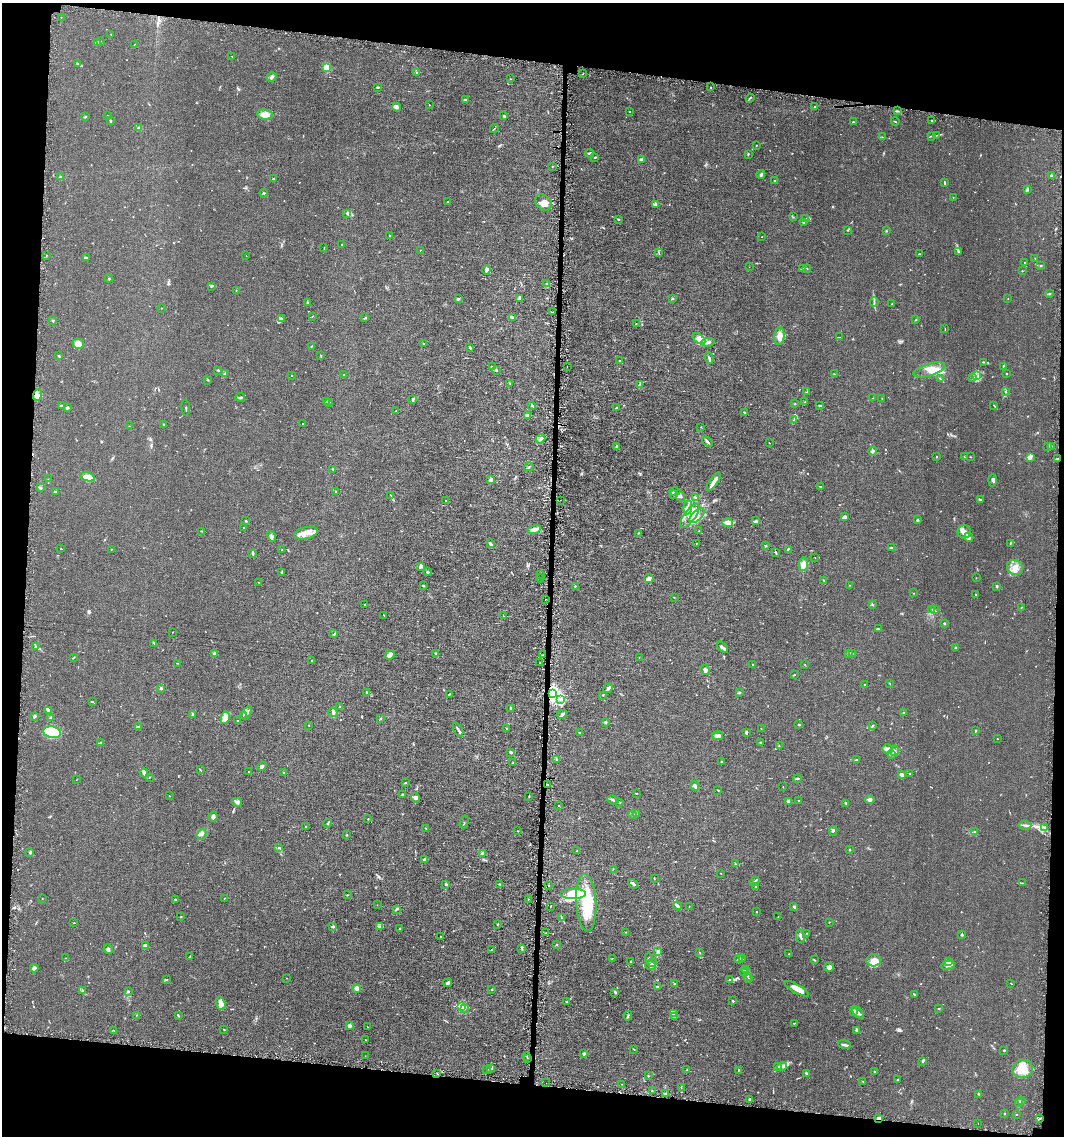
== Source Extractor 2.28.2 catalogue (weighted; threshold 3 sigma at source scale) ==
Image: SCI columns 107-4354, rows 1-4535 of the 4568 x 4535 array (HDU 1 of 3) = the unmasked area's bounding box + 8 px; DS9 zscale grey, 4 x 4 block average (1 PNG px = mean of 4 x 4 image px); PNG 1066 x 1138 px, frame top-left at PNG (2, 3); each listed source drawn as its Kron ellipse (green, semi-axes under 4 px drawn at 4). Shown black and unused: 14% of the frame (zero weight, under 4 of 8 exposures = <1% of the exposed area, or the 3 px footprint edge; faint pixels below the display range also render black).
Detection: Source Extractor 2.28.2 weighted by HDU 2 'WHT'. Background 0.0157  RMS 0.0024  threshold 0.00967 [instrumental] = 3 sigma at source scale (4.09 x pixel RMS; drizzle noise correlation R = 1.36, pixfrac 0.8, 0.05/0.05 arcsec/px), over >= 5 px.
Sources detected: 798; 2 too faint to see at this stretch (4 x 4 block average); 1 inside a brighter object's white glare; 11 cosmic-ray / hot-pixel residue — neither listed nor drawn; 23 coinciding with a brighter row at this scale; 65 inside a brighter listed object's ellipse — not listed separately; of the other 696, all 500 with FLUX_AUTO >= 0.38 (the completeness limit of this list) listed and drawn (196 fainter detections not listed), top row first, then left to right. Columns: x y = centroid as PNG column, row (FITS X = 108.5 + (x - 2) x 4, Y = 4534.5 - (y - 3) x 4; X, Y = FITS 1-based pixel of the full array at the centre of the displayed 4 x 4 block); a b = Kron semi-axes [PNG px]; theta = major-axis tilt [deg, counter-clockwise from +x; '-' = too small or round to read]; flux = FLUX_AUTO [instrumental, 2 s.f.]
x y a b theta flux
61 17 2 2 - 0.46
111 34 2 2 - 0.38
100 41 2 2 - 1
97 42 3 2 - 1.2
134 45 2 2 - 0.39
232 56 2 2 - 0.69
77 64 3 2 - 2.6
326 67 2 2 - 26
416 73 2 2 - 0.59
583 74 2 2 - 0.43
271 77 5 2 - 3.1
510 79 2 2 - 0.55
378 87 4 2 - 0.95
710 87 2 2 - 0.4
750 98 4 2 - 1.3
465 100 3 2 - 2.1
429 105 2 2 - 0.41
397 107 4 3 - 2.1
814 107 2 2 - 0.52
897 111 2 2 - 0.74
630 112 2 2 - 0.39
265 115 8 5 -6 8.6
86 116 2 2 - 1
107 116 2 2 - 0.53
504 116 3 2 - 1.4
111 120 3 2 - 0.84
932 120 2 2 - 0.83
895 121 4 2 - 1
853 122 3 2 - 1.4
139 128 3 2 - 3.9
494 129 4 2 - 0.75
936 135 2 2 - 0.55
931 136 2 2 - 0.73
882 137 2 2 - 0.52
756 145 2 2 - 0.6
589 153 4 2 - 1.8
748 154 2 2 - 0.94
595 157 2 2 - 0.74
641 160 2 2 - 7.6
553 166 2 2 - 0.58
761 174 4 3 - 2
1051 176 2 2 - 3.2
60 177 3 2 - 2.1
273 179 3 2 - 1.3
775 181 2 2 - 2.5
944 183 4 2 - 1.3
1027 189 4 2 - 2
264 193 4 2 - 0.98
953 197 2 2 - 0.47
448 202 2 2 - 1.3
543 202 9 7 -41 9.5
655 204 3 2 - 1.5
347 213 3 2 - 1.2
793 217 2 2 - 0.58
806 218 2 2 - 0.59
619 219 2 2 - 1.1
804 222 2 2 - 0.91
848 230 2 2 - 0.69
886 231 2 2 - 0.82
390 235 2 2 - 0.77
762 237 2 2 - 0.61
341 244 2 2 - 0.61
324 248 2 2 - 0.53
420 250 2 2 - 0.42
958 251 3 2 - 0.78
659 253 2 2 - 0.48
919 254 3 2 - 0.73
46 255 2 2 - 0.66
246 255 2 2 - 0.39
86 258 3 2 - 1.8
1035 259 2 2 - 0.45
1024 262 2 2 - 0.4
1040 266 3 2 - 1.1
749 267 2 2 - 0.41
807 268 2 2 - 0.57
802 269 3 2 - 0.86
486 270 4 3 - 3.2
1022 271 2 2 - 0.46
109 278 4 2 - 0.81
546 284 4 2 - 1
211 286 3 2 - 1.1
236 290 2 2 - 0.41
1050 294 2 2 - 0.94
520 298 4 2 - 2
458 299 3 2 - 1.2
673 299 3 2 - 0.88
1008 299 2 2 - 0.51
874 302 5 2 - 1.6
308 303 3 2 - 0.81
892 304 2 2 - 1.2
162 308 2 2 - 0.48
552 312 3 2 - 0.72
312 316 3 2 - 0.49
512 317 3 2 - 2
281 318 2 2 - 0.67
364 318 3 2 - 0.89
53 320 2 2 - 0.69
915 320 2 2 - 0.45
636 324 2 2 - 0.69
945 329 3 2 - 0.61
779 336 9 5 84 10
839 337 2 2 - 0.44
699 339 7 4 -36 6.3
708 342 7 3 8 4.3
423 343 2 2 - 0.59
78 344 5 5 - 11
312 346 2 2 - 0.63
470 347 4 2 - 1.6
321 355 2 2 - 0.45
59 356 3 2 - 1.9
709 358 6 2 -68 2
620 361 2 2 - 1.6
983 362 2 2 - 0.46
1003 366 2 2 - 0.83
492 367 3 2 - 0.93
567 367 2 2 - 0.81
218 370 3 2 - 1.2
496 370 3 2 - 1.3
929 370 16 6 17 14
225 373 3 2 - 1.2
834 374 2 2 - 0.68
1006 374 2 2 - 0.7
344 375 2 2 - 0.66
292 376 2 2 - 0.44
977 376 4 2 - 1.9
973 377 3 2 - 1.6
941 379 2 2 - 0.67
208 380 2 2 - 0.67
510 383 2 2 - 0.49
639 384 4 2 - 1.2
1005 391 2 2 - 0.65
807 392 2 2 - 0.69
37 395 6 4 71 5.1
240 397 5 2 - 1.5
873 398 2 2 - 0.38
882 399 2 2 - 0.39
412 400 4 2 - 1.7
326 401 2 2 - 1.4
805 402 3 2 - 0.71
328 403 4 2 - 0.82
795 404 2 2 - 0.5
61 405 3 2 - 0.76
532 405 3 2 - 1.3
820 405 3 2 - 1.2
994 405 4 2 - 0.84
67 408 4 3 - 1.8
186 408 8 2 -84 1.2
617 408 3 2 - 1.9
396 411 2 2 - 0.76
745 413 4 2 - 2.4
528 415 3 3 - 3.3
794 419 4 2 - 1.3
163 424 2 2 - 0.82
302 424 2 2 - 0.48
129 426 2 2 - 0.38
701 427 2 2 - 0.4
540 439 5 3 - 2.6
707 442 6 2 -41 2.5
769 443 2 2 - 0.41
616 446 4 2 - 1.5
1048 446 2 2 - 0.5
1051 447 2 2 - 0.49
873 451 4 3 - 2.6
965 456 2 2 - 3
937 457 2 2 - 0.47
970 457 2 2 - 0.74
1030 458 4 2 - 7.6
1057 459 3 2 - 1.3
529 467 5 2 - 1.3
333 469 3 2 - 1
87 477 7 4 -17 17
48 479 2 2 - 0.39
490 480 4 3 - 2.1
992 480 6 3 88 2.2
714 482 10 2 57 9
821 487 4 2 - 1
40 488 2 2 - 3.7
335 491 2 2 - 0.67
55 492 3 2 - 1.8
675 492 5 3 - 2.8
391 495 2 2 - 0.49
673 495 4 2 - 2
680 496 6 3 -59 4.1
696 497 4 2 - 1.8
980 499 2 2 - 1.3
445 500 2 2 - 0.57
560 500 2 2 - 1.2
688 507 7 4 80 6.3
690 516 14 5 53 14
697 516 9 5 45 9.5
844 516 4 3 - 2.1
917 519 2 2 - 0.61
756 520 2 2 - 0.77
246 521 2 2 - 2
727 523 5 4 - 6.3
243 528 2 2 - 0.49
534 530 6 3 17 9.3
201 531 3 2 - 0.74
699 531 3 2 - 0.71
964 532 6 6 - 7.4
306 533 12 6 14 11
638 533 2 2 - 0.83
271 536 5 2 - 1.4
969 537 5 3 - 2.5
696 543 2 2 - 0.55
1010 543 3 2 - 0.85
490 544 3 2 - 2.8
766 546 3 2 - 0.77
60 548 2 2 - 0.63
891 548 3 2 - 1.2
111 549 2 2 - 0.44
788 549 3 2 - 1.5
282 550 2 2 - 1.3
253 553 2 2 - 2.1
776 553 4 2 - 1.2
815 558 2 2 - 0.45
803 564 7 3 88 8.2
420 566 4 2 - 2.7
1015 567 8 7 - 10
281 572 2 2 - 1.1
427 572 2 2 - 1.4
541 574 2 2 - 0.41
540 578 4 2 - 1.7
976 578 2 2 - 0.58
649 579 5 3 - 5.8
824 581 2 2 - 0.44
258 582 2 2 - 0.46
850 585 2 2 - 0.49
423 586 2 2 - 3.2
575 586 2 2 - 0.98
997 586 2 2 - 2.7
913 593 2 2 - 0.39
976 595 2 2 - 0.41
674 597 3 2 - 0.54
545 599 2 2 - 0.45
365 604 2 2 - 1.1
872 605 3 2 - 1.1
1021 607 2 2 - 0.8
932 610 2 2 - 0.83
934 610 2 2 - 0.4
384 615 3 2 - 0.55
504 616 2 2 - 0.8
944 623 2 2 - 2.7
878 629 2 2 - 0.5
173 632 2 2 - 0.38
334 634 2 2 - 0.82
154 643 3 2 - 1.6
36 646 2 2 - 0.58
723 647 7 3 -45 3.1
955 648 2 2 - 1.4
436 653 2 2 - 0.57
849 653 3 2 - 0.9
215 654 2 2 - 4.1
853 654 2 2 - 0.45
390 655 5 3 - 7.8
542 655 2 2 - 0.43
74 657 3 2 - 0.76
639 657 2 2 - 0.48
312 661 2 2 - 0.73
178 663 2 2 - 0.59
540 663 2 2 - 0.44
753 665 3 2 - 0.9
805 665 2 2 - 0.48
705 670 5 3 - 3.8
794 675 3 2 - 0.72
890 683 3 2 - 0.56
865 685 2 2 - 1
161 688 2 2 - 9.2
608 688 5 2 - 3.3
366 692 2 2 - 0.78
739 693 3 2 - 1.3
449 694 3 2 - 0.83
553 694 2 2 - 410
602 695 2 2 - 0.68
561 700 2 2 - 0.66
92 702 2 2 - 0.78
340 707 3 2 - 1.1
510 708 3 2 - 0.97
48 710 4 2 - 2.7
333 712 5 3 - 2.1
247 713 7 2 59 2.1
903 713 2 2 - 0.57
193 714 2 2 - 5.3
562 714 5 3 - 2.2
243 715 2 2 - 0.64
34 716 2 2 - 5.3
50 718 2 2 - 1
225 718 6 3 78 4.9
380 719 3 2 - 1
237 720 2 2 - 0.63
606 722 2 2 - 7.7
798 724 3 2 - 0.79
309 725 2 2 - 0.69
873 725 3 2 - 1.1
138 726 3 2 - 1.2
761 728 2 2 - 0.49
506 729 2 2 - 0.41
458 730 7 2 -61 3
975 731 3 2 - 0.95
52 732 8 6 -12 40
746 732 3 2 - 1.7
580 733 3 2 - 0.73
718 736 5 3 - 3.9
997 739 2 2 - 1.5
761 742 3 2 - 0.67
100 743 4 2 - 1.5
779 745 2 2 - 0.41
887 749 5 4 - 4.8
895 751 5 2 - 2.9
510 752 3 2 - 1.7
892 755 2 2 - 1.2
556 760 3 2 - 0.74
857 760 3 2 - 1.1
721 761 2 2 - 0.42
513 763 2 2 - 0.66
262 766 5 3 - 3
200 770 2 2 - 0.68
248 772 2 2 - 0.39
283 772 2 2 - 0.59
144 773 4 2 - 5.2
909 773 2 2 - 0.66
901 775 3 3 - 4.4
149 777 2 2 - 0.41
797 778 4 2 - 1.6
76 780 2 2 - 0.39
405 783 2 2 - 0.6
548 785 3 2 - 1.2
694 786 5 3 - 3.5
783 787 2 2 - 0.58
718 790 3 2 - 0.64
636 793 3 2 - 0.73
402 795 2 2 - 2.8
169 796 2 2 - 0.84
529 796 2 2 - 0.63
415 798 5 3 - 3
613 800 6 2 -19 2.4
870 800 5 3 - 3
788 801 2 2 - 5.3
799 801 2 2 - 1.1
237 802 5 3 - 3.2
620 802 2 2 - 0.85
846 803 2 2 - 2
559 805 2 2 - 0.89
633 814 2 2 - 1.2
636 814 2 2 - 0.78
213 817 5 3 - 3.4
368 819 2 2 - 1.3
464 822 6 2 75 1.2
327 823 4 2 - 1.2
1025 825 6 2 -6 2.8
306 826 2 2 - 0.56
1044 827 3 2 - 1.1
426 829 3 2 - 1
517 831 2 2 - 0.54
833 831 5 2 - 1.4
975 832 2 2 - 0.64
201 834 6 3 56 3.4
347 835 2 2 - 0.91
279 847 2 2 - 0.48
849 850 2 2 - 1.7
577 851 3 2 - 0.53
30 852 3 3 - 1.5
483 854 4 3 - 5.6
425 859 4 3 - 2.5
736 864 2 2 - 0.43
613 869 2 2 - 0.45
721 873 2 2 - 0.46
654 878 3 2 - 0.92
754 881 5 2 - 1.8
1022 883 3 2 - 1
445 884 2 2 - 0.81
499 884 2 2 - 0.52
633 884 5 2 - 2.4
548 886 2 2 - 0.39
756 886 2 2 - 2
573 894 13 5 0 37
347 895 2 2 - 0.85
224 898 2 2 - 0.54
42 899 2 2 - 0.55
529 899 2 2 - 0.42
175 900 2 2 - 1.7
586 903 28 10 -87 51
377 905 2 2 - 0.38
551 906 3 2 - 0.46
677 906 4 3 - 2.1
689 906 3 2 - 0.51
794 907 3 2 - 1.4
396 909 4 2 - 1.9
756 912 2 2 - 0.61
181 917 2 2 - 0.81
778 917 2 2 - 0.39
561 918 3 2 - 1
829 922 2 2 - 0.73
74 923 3 2 - 0.63
498 924 2 2 - 1.3
380 926 2 2 - 1.3
332 927 2 2 - 3.7
400 929 4 2 - 0.91
625 932 2 2 - 0.46
546 933 2 2 - 0.4
807 933 2 2 - 0.48
962 934 3 2 - 1.2
441 936 2 2 - 0.42
800 936 7 2 -80 2.5
557 944 2 2 - 0.56
145 945 4 3 - 3.8
522 948 3 2 - 1.3
108 949 5 3 - 2.5
491 950 2 2 - 0.49
657 952 3 2 - 1.5
700 953 2 2 - 0.45
789 954 2 2 - 0.39
190 957 3 2 - 1.2
65 958 2 2 - 0.41
612 958 2 2 - 0.43
648 958 2 2 - 0.4
739 959 4 3 - 2.2
742 959 2 2 - 0.52
814 960 2 2 - 1.2
873 960 7 6 - 20
631 961 2 2 - 1.8
949 961 2 2 - 1.3
652 963 4 3 - 2
948 965 7 3 6 3.5
651 966 5 3 - 3.3
829 967 5 4 - 4.4
34 968 4 3 - 2.1
746 970 2 2 - 0.92
744 972 2 2 - 0.87
748 976 2 2 - 0.53
286 978 2 2 - 0.46
749 979 2 2 - 0.51
167 980 2 2 - 0.38
729 980 2 2 - 0.7
447 983 4 2 - 4.8
675 983 4 2 - 1.2
1011 983 2 2 - 0.49
657 987 3 2 - 2
357 988 2 2 - 32
491 989 2 2 - 0.55
797 989 14 4 -30 17
82 991 3 2 - 1.1
128 991 3 2 - 0.82
615 992 4 2 - 1.9
914 994 3 2 - 0.92
733 1001 2 2 - 3.7
566 1002 2 2 - 0.46
221 1003 7 4 -72 9.4
461 1007 2 2 - 79
939 1008 2 2 - 0.57
464 1009 2 2 - 0.89
854 1011 2 2 - 0.84
858 1013 7 2 -48 3.5
674 1014 3 2 - 1.8
136 1015 2 2 - 0.47
178 1015 3 2 - 1.1
628 1016 5 2 - 1.3
675 1017 2 2 - 0.89
794 1023 2 2 - 0.69
350 1025 3 3 - 3.3
367 1027 2 2 - 0.98
224 1029 2 2 - 0.65
113 1030 2 2 - 0.78
857 1030 2 2 - 5.1
365 1040 2 2 - 0.51
844 1045 7 2 -17 2.6
634 1049 2 2 - 0.4
1004 1050 2 2 - 1.3
584 1054 2 2 - 10
365 1056 2 2 - 0.45
526 1056 2 2 - 1.1
528 1058 2 2 - 0.65
922 1061 3 2 - 1.8
782 1066 4 3 - 3.1
778 1067 2 2 - 0.59
487 1069 3 2 - 0.7
491 1069 3 2 - 2
687 1069 2 2 - 0.66
1023 1069 10 9 - 20
739 1070 3 2 - 0.79
874 1072 2 2 - 1.2
437 1073 2 2 - 1.6
806 1073 3 2 - 2
648 1076 2 2 - 0.6
897 1080 2 2 - 0.94
863 1081 2 2 - 0.58
546 1083 2 2 - 0.4
622 1084 2 2 - 0.53
681 1087 2 2 - 0.51
652 1091 2 2 - 0.9
666 1094 2 2 - 1.1
979 1094 2 2 - 1.1
750 1099 4 2 - 1.6
1021 1101 3 2 - 1.3
1019 1103 4 2 - 1.6
1004 1114 2 2 - 1.3
1016 1114 2 2 - 0.74
879 1118 4 2 - 3.6
1039 1119 2 2 - 0.58
978 1124 2 2 - 0.99
Overlapping masked pixels (flux is a lower limit): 5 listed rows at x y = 1057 459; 553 694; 437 1073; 546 1083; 879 1118
Diffuse or blended objects may show on this block-average render without a row.